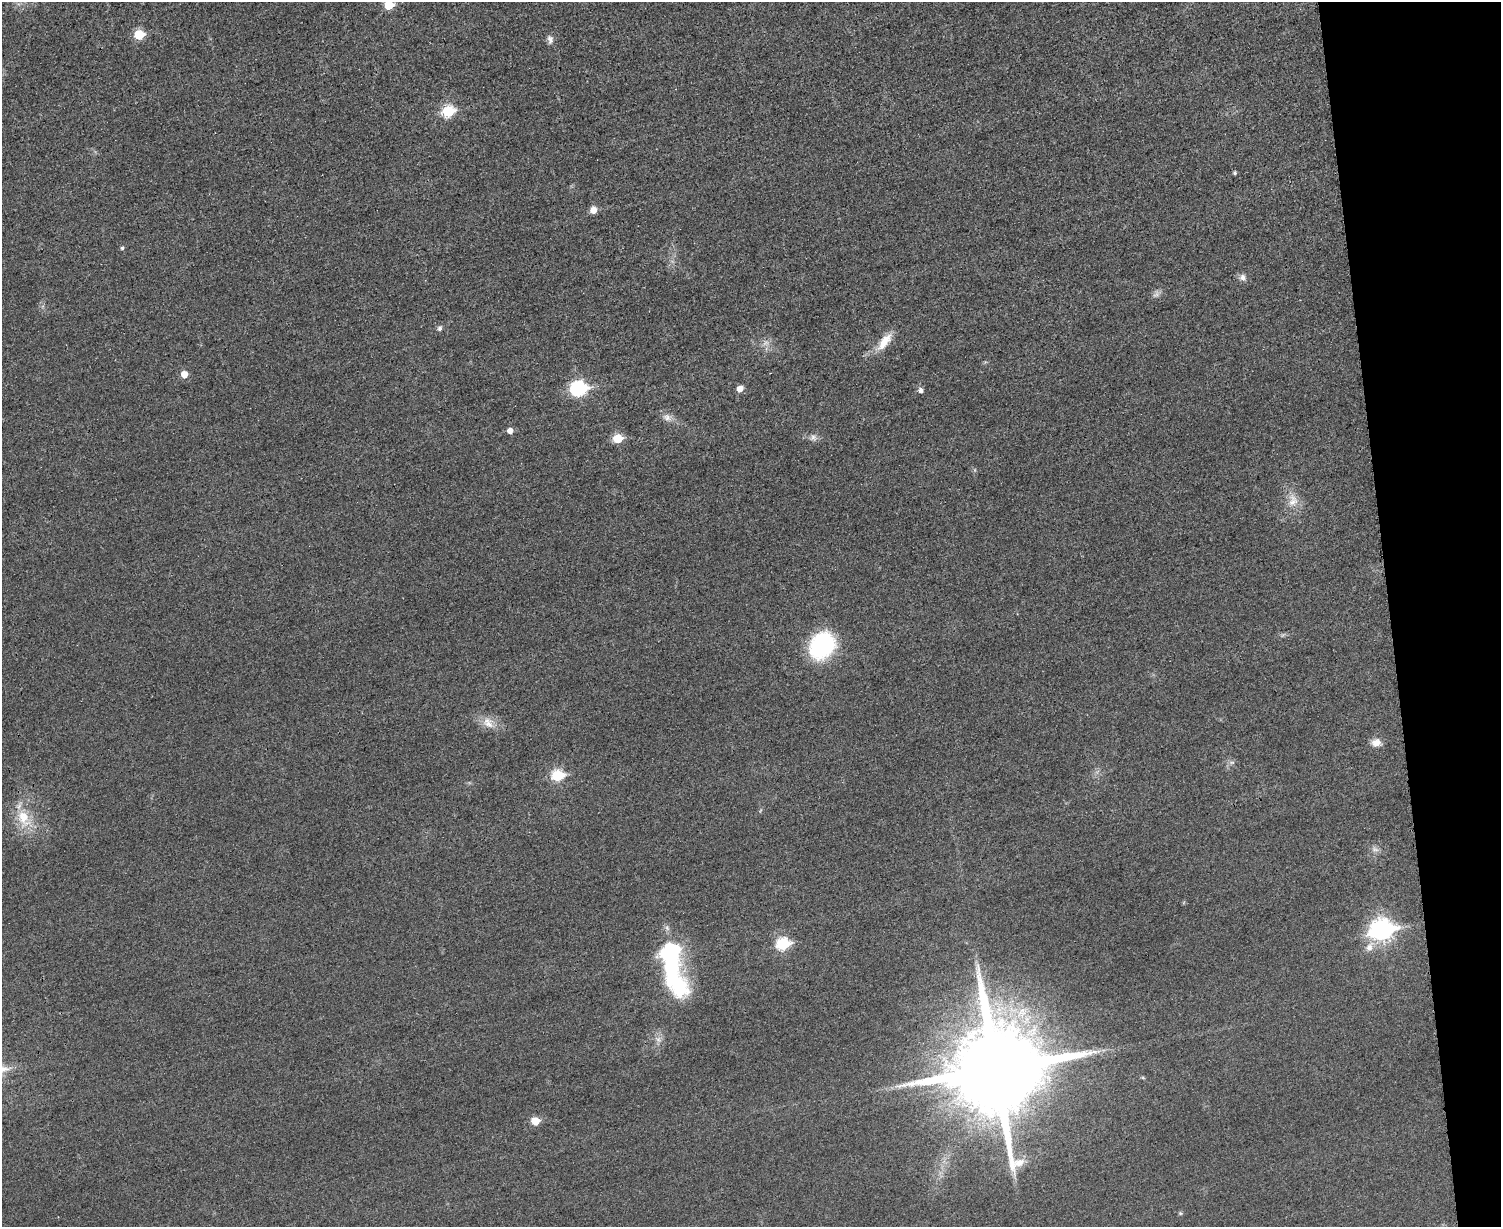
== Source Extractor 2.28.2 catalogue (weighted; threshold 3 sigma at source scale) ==
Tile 9 of 3 x 4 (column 3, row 3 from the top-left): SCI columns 3149-4647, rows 1243-2467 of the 4919 x 4934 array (HDU 1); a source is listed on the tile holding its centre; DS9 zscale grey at full resolution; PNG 1503 x 1229 px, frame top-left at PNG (2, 2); no overlay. Shown black and unused: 7% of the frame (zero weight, under 3 of 4 exposures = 2% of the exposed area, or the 3 px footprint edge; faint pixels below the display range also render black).
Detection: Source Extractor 2.28.2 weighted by HDU 2 'WHT'; one run over the whole footprint, this tile lists its part. Background 0.0153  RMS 0.0057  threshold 0.0258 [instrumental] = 3 sigma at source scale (4.5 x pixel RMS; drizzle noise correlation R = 1.50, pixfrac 1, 0.05/0.05 arcsec/px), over >= 5 px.
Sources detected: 40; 3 too faint to see at this stretch — not listed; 1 inside a brighter listed object's ellipse — not listed separately; the other 36 listed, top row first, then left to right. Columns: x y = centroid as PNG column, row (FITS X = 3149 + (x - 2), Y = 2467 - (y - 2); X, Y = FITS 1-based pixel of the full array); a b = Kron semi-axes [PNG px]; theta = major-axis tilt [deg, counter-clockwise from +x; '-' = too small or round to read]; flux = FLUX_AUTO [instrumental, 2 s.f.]
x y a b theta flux
389 5 6 6 - 22
139 35 6 6 - 26
550 39 12 8 -84 2.7
448 111 7 6 - 44
1235 173 4 4 - 0.99
593 210 6 6 - 5.6
122 248 6 4 76 0.98
1242 277 10 9 - 2.8
440 328 6 5 - 1.8
884 342 28 11 52 11
184 374 6 6 - 6.6
578 388 8 7 - 110
740 389 5 5 - 6
921 390 6 5 - 2.3
667 417 13 10 -33 4
510 431 5 5 - 4.4
813 437 10 9 - 2.8
618 438 6 5 - 22
1293 500 20 14 -87 9
822 646 23 18 47 77
488 723 19 13 -42 7.9
1376 743 13 9 -3 5
1232 762 10 4 0 1.6
558 775 7 6 - 45
24 818 29 18 -63 18
1375 849 11 8 -18 2.8
1381 930 10 8 11 320
783 944 7 6 - 61
1369 947 16 9 58 5.3
669 952 30 27 -85 51
676 983 39 25 -49 43
658 1039 11 7 -45 3.2
996 1069 25 24 - 14000
1143 1078 6 4 -19 0.73
535 1121 6 5 - 14
1180 1213 5 4 - 0.79
Isophote crosses this tile's border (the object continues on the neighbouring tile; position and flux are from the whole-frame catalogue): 1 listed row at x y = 389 5